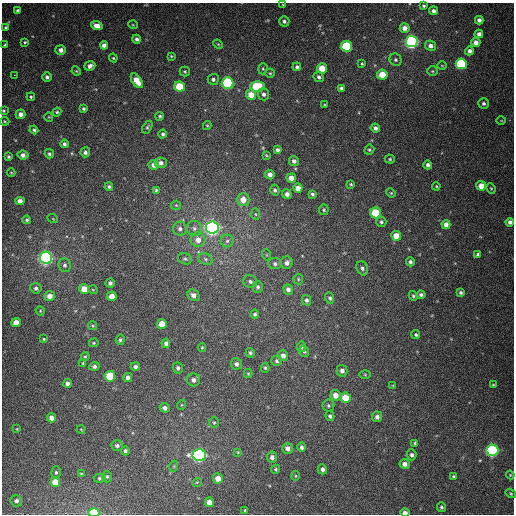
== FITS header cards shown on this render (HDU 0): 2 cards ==
NAXIS1  =                  512
NAXIS2  =                  512

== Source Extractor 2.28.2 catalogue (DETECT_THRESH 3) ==
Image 512 x 512 px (HDU 0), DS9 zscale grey, 1 PNG px = 1 image px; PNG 516 x 516 px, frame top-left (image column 1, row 512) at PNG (2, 3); each listed source drawn as its Kron ellipse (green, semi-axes under 4 px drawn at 4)
Background 395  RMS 10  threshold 30.7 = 3 sigma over >= 5 px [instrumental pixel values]
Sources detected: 208; all 208 listed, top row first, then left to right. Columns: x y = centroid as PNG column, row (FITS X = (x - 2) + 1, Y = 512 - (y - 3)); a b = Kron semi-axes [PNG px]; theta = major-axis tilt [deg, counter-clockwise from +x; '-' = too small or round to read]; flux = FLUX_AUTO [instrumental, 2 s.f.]
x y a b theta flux
283 5 4 3 - 640
424 6 3 3 - 1100
18 10 3 3 - 1000
434 11 4 4 - 2200
479 20 4 4 - 2600
284 21 5 5 - 1700
133 25 5 3 - 610
97 26 6 4 -18 5800
6 27 4 4 - 920
405 28 5 4 - 4300
479 34 4 4 - 2800
137 39 4 4 - 1700
25 42 4 3 - 780
412 42 6 5 - 230000
476 43 4 4 - 4900
218 44 5 4 - 800
5 45 3 3 - 860
104 45 4 4 - 3100
346 46 5 5 - 54000
430 46 5 5 - 3300
61 50 5 5 - 3300
469 51 4 4 - 2300
171 56 3 3 - 730
113 58 4 4 - 730
396 60 6 5 - 1300
362 64 3 3 - 790
461 64 5 5 - 58000
90 66 5 4 - 2600
442 66 4 3 - 560
297 67 4 4 - 1500
322 68 5 5 - 14000
263 69 6 4 72 870
76 71 5 4 - 710
185 71 5 5 - 980
433 71 5 4 - 940
270 73 4 4 - 900
14 75 2 2 - 3800
382 75 5 5 - 15000
47 77 5 4 - 1700
319 77 5 4 - 1800
213 79 5 5 - 1800
137 81 8 4 -55 10000
228 83 6 5 - 100000
257 86 7 5 -1 38000
180 87 5 5 - 29000
341 88 4 4 - 1600
264 94 6 5 - 2100
251 95 5 5 - 9500
31 97 4 4 - 930
484 103 5 5 - 1600
325 105 4 3 - 620
84 109 4 4 - 1300
4 111 4 3 - 820
57 112 4 4 - 1100
21 114 5 4 - 3600
160 116 4 4 - 1100
49 117 4 4 - 710
501 120 5 3 - 580
5 121 5 4 - 800
207 125 4 4 - 770
147 127 7 4 60 1100
375 128 5 4 - 2300
34 130 4 4 - 1300
163 134 4 4 - 1300
64 144 4 3 - 1700
277 150 4 4 - 1900
369 150 5 5 - 1200
85 152 5 5 - 2100
49 154 5 4 - 1400
23 155 5 4 - 2900
266 155 4 3 - 660
9 157 4 4 - 1100
390 159 5 4 - 950
294 161 5 5 - 2100
161 163 6 5 - 2600
154 165 5 4 - 3200
428 165 4 4 - 2000
11 172 4 3 - 520
270 174 5 4 - 3700
291 178 5 4 - 5400
351 184 4 3 - 840
436 186 4 4 - 710
481 186 5 4 - 8000
109 187 4 4 - 1300
298 188 4 4 - 5100
491 188 5 4 - 830
156 190 4 4 - 860
275 190 5 4 - 1400
391 193 5 4 - 770
287 194 5 4 - 3200
312 194 4 3 - 1400
243 200 6 6 - 8100
20 201 4 4 - 4000
176 205 5 4 - 780
324 210 5 4 - 990
375 213 5 5 - 31000
255 214 6 4 -87 1000
53 219 5 3 - 550
27 220 4 4 - 1100
381 222 5 5 - 1200
510 222 4 4 - 2200
446 225 4 4 - 4500
194 228 7 7 - 2400
212 228 6 6 - 330000
180 229 7 7 - 2300
396 236 5 5 - 11000
198 240 7 7 - 5900
227 241 6 6 - 1900
478 254 4 4 - 1500
267 255 5 3 - 720
46 258 6 6 - 270000
185 259 7 5 -21 1400
205 259 7 5 -24 1800
410 262 4 4 - 1900
287 263 6 6 - 3100
275 264 6 5 - 1800
65 265 7 6 - 1900
362 268 7 5 -64 2000
298 279 5 4 - 930
250 281 7 6 - 1800
110 283 4 4 - 1900
258 287 6 5 - 1500
36 288 6 5 - 1800
84 289 5 5 - 9900
288 289 5 4 - 2700
93 290 5 3 - 540
461 292 4 3 - 1200
421 294 4 4 - 1600
194 295 6 5 - 3800
50 296 5 5 - 5500
112 296 5 5 - 7200
413 296 5 4 - 1100
330 298 5 4 - 1500
307 300 5 4 - 1800
40 311 5 4 - 790
255 314 4 4 - 1200
16 322 5 4 - 7100
162 324 5 5 - 10000
92 326 5 3 - 640
416 335 4 4 - 1000
44 339 3 3 - 710
120 340 5 4 - 1300
94 343 5 4 - 890
166 343 4 4 - 2000
301 347 5 4 - 1200
202 348 4 3 - 750
304 351 6 4 -75 1200
250 353 5 4 - 1200
283 355 5 5 - 3800
85 356 4 3 - 960
276 361 5 5 - 1400
83 363 4 3 - 800
236 364 6 5 - 2300
94 366 5 4 - 1700
135 367 5 4 - 2100
178 368 5 5 - 2000
265 368 5 4 - 930
342 371 6 5 - 2800
248 374 4 4 - 790
365 375 5 3 - 710
110 376 5 5 - 24000
128 377 4 4 - 2800
193 380 6 6 - 3000
67 383 4 4 - 2700
493 385 3 2 - 580
393 386 4 4 - 720
335 395 5 5 - 5400
345 398 5 5 - 15000
181 405 5 3 - 610
328 406 6 6 - 1200
165 408 5 4 - 2800
330 416 5 4 - 1400
377 417 5 5 - 2700
51 418 4 4 - 4200
214 423 5 5 - 980
17 429 3 2 - 410
81 429 4 3 - 570
415 443 3 3 - 920
117 446 6 5 - 2100
301 447 5 4 - 1700
288 448 5 5 - 3400
492 450 6 6 - 160000
125 451 4 4 - 1500
238 452 4 3 - 600
199 455 6 6 - 220000
412 455 5 5 - 2000
272 457 5 5 - 2600
405 464 5 5 - 3200
174 466 5 3 - 630
276 469 4 4 - 1000
322 469 5 4 - 2500
56 472 6 5 - 1300
81 474 4 3 - 600
510 475 4 4 - 660
295 476 5 3 - 660
454 476 3 3 - 890
107 477 6 4 89 1100
100 478 6 4 -1 1000
218 478 5 5 - 5700
55 482 5 5 - 13000
197 482 5 3 - 590
511 493 5 4 - 850
16 501 6 6 - 2300
209 502 5 4 - 5500
441 507 5 4 - 1200
245 510 3 3 - 830
94 513 5 4 - 56000
405 513 4 3 - 4900
At the frame edge (FLAGS 8, measured only in part): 3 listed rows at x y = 4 111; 94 513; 405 513